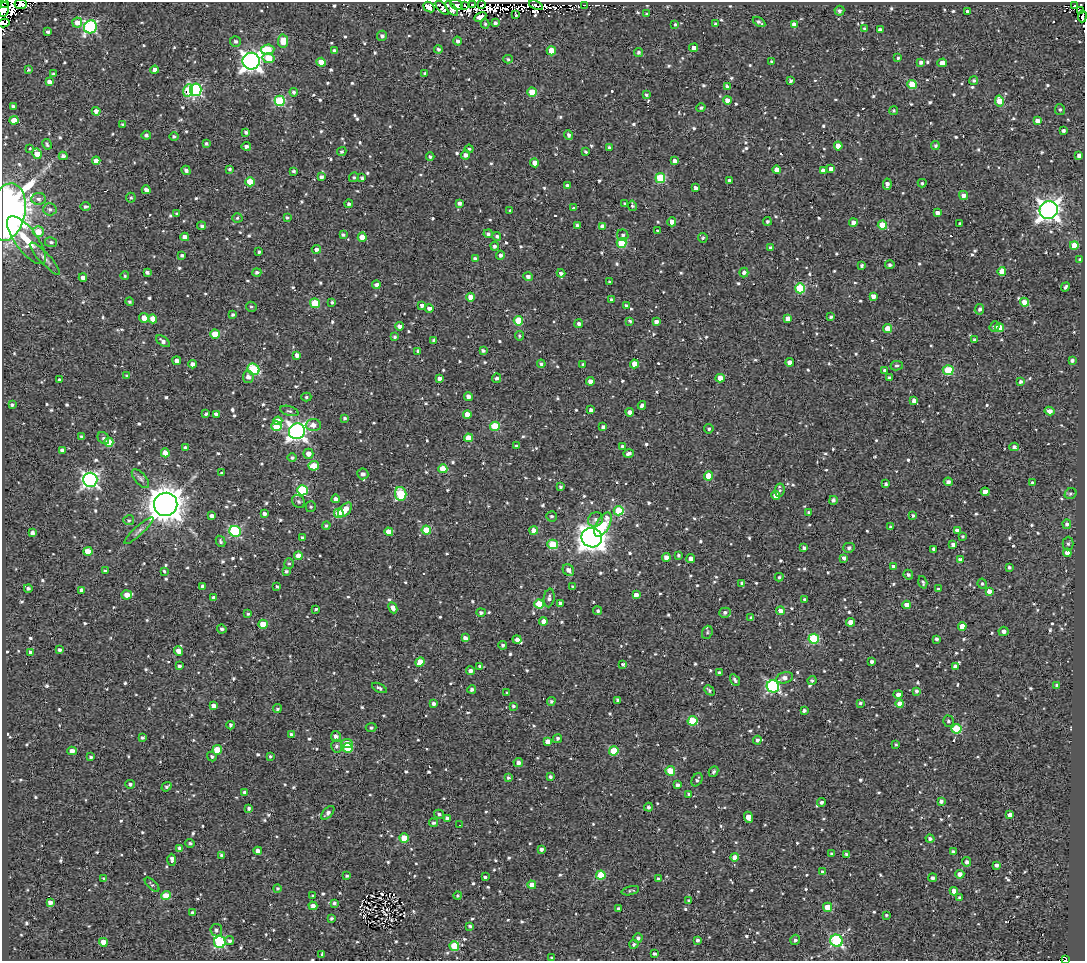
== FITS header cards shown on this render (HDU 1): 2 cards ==
NAXIS1  =                 1083
NAXIS2  =                  959

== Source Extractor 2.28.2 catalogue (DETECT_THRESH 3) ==
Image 1083 x 959 px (HDU 1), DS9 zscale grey, 1 PNG px = 1 image px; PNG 1087 x 963 px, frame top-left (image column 1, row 959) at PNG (2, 2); each listed source drawn as its Kron ellipse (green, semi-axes under 4 px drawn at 4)
Background 1.73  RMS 4.8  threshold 14.5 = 3 sigma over >= 5 px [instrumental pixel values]
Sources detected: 1016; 11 with non-positive FLUX_AUTO (blend fragments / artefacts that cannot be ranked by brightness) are neither listed nor drawn; of the other 1005, the 500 brightest by FLUX_AUTO listed and drawn (505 fainter detections omitted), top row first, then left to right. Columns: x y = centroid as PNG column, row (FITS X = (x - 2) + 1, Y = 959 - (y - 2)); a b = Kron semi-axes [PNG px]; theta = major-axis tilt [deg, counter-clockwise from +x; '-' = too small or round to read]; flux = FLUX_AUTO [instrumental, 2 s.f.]
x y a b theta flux
5 2 3 2 - 2500
21 4 6 5 - 33000
473 4 3 2 - 810
456 5 7 4 -25 7700
464 5 3 2 - 890
482 5 4 3 - 2400
536 5 7 3 -23 4100
584 5 3 2 - 670
1074 6 4 3 - 1500
429 7 6 5 - 5900
442 8 8 3 -49 1100
4 9 7 5 78 14000
452 9 9 4 -51 760
839 11 5 5 - 870
1080 11 4 3 - 570
968 12 4 3 - 1100
647 14 3 3 - 640
516 15 4 3 - 1100
1082 16 6 3 87 890
480 17 6 4 29 2600
77 22 5 5 - 2900
759 22 7 4 -32 820
4 23 6 4 13 26000
495 23 4 3 - 880
485 24 5 4 - 520
675 24 4 3 - 520
716 24 4 3 - 790
794 24 4 4 - 2600
90 27 7 6 - 52000
864 29 3 3 - 530
880 30 4 4 - 1600
48 31 3 3 - 660
382 36 5 5 - 1200
235 41 5 5 - 910
283 41 6 5 - 6200
457 41 4 4 - 950
694 48 4 4 - 2000
438 49 4 4 - 770
268 50 7 5 7 13000
334 50 3 3 - 540
551 51 4 4 - 7900
639 52 4 4 - 800
269 58 6 5 - 8300
898 58 3 3 - 560
508 59 4 4 - 530
251 61 8 8 - 180000
321 62 4 4 - 4900
772 62 4 3 - 790
921 62 4 4 - 1100
942 63 5 4 - 3200
28 70 3 3 - 520
154 70 4 4 - 1900
425 73 4 3 - 590
54 74 3 3 - 610
974 80 4 4 - 710
790 81 3 3 - 740
49 82 4 4 - 1600
912 84 4 4 - 9500
727 87 4 3 - 880
196 90 6 5 - 47000
188 91 6 4 81 21000
294 92 4 4 - 830
532 92 4 4 - 9200
646 94 3 3 - 550
727 100 4 4 - 2200
280 101 5 5 - 23000
999 101 5 4 - 6300
13 106 4 3 - 690
701 108 4 3 - 640
1060 109 5 5 - 600
96 111 4 4 - 1600
893 111 4 4 - 530
14 120 4 4 - 4700
1037 121 4 4 - 1500
123 124 4 3 - 560
1063 130 4 3 - 970
246 132 4 4 - 870
146 135 4 4 - 770
569 135 5 4 - 1100
174 137 5 4 - 720
47 144 5 3 - 510
206 144 4 3 - 610
246 146 4 4 - 1000
838 146 4 4 - 4000
935 146 4 4 - 700
609 147 3 3 - 690
30 148 3 2 - 1000
469 149 4 3 - 560
342 151 5 4 - 610
586 152 4 3 - 590
37 154 5 4 - 4200
465 155 5 4 - 1300
1079 155 4 4 - 1700
63 156 4 4 - 970
430 157 4 4 - 760
96 161 4 4 - 2600
675 161 4 4 - 1900
534 163 4 4 - 2800
230 169 3 3 - 710
831 169 4 4 - 2100
186 170 5 4 - 960
777 170 4 4 - 2500
294 171 3 3 - 630
823 171 4 4 - 2000
321 177 4 3 - 940
354 177 5 4 - 530
362 178 4 3 - 660
660 178 5 5 - 18000
729 181 4 3 - 1100
250 182 4 4 - 9800
922 183 4 4 - 520
887 184 6 4 83 1500
567 185 4 3 - 680
696 188 4 3 - 1400
146 190 4 4 - 1500
963 195 4 4 - 1600
131 198 5 5 - 630
39 199 7 6 - 940
459 203 4 4 - 1000
349 204 4 4 - 730
625 204 3 3 - 740
85 206 5 4 - 670
632 206 5 4 - 640
573 208 3 3 - 590
50 209 7 6 - 810
1049 210 9 8 - 220000
510 211 3 3 - 2700
7 212 29 18 78 290000
937 213 4 4 - 1700
177 214 3 3 - 530
287 217 4 3 - 580
237 218 5 4 - 620
767 221 4 4 - 710
672 222 4 4 - 2300
853 223 4 4 - 1900
960 223 3 3 - 570
578 225 3 3 - 980
882 225 4 4 - 8200
202 226 4 4 - 780
602 226 4 4 - 2100
657 230 3 3 - 1400
38 232 5 5 - 4900
488 234 5 4 - 830
343 235 4 3 - 700
623 235 6 5 - 820
497 236 4 4 - 850
185 237 4 4 - 2500
362 237 4 4 - 3800
703 238 5 4 - 600
26 240 29 11 -53 8000
51 242 6 5 - 660
621 243 5 4 - 16000
1074 245 4 4 - 5600
495 246 4 4 - 1000
770 248 4 3 - 890
316 249 4 4 - 1500
259 252 4 3 - 680
182 255 4 3 - 720
500 255 4 4 - 1100
45 259 21 5 -47 1900
475 259 4 4 - 1200
1080 260 4 3 - 620
890 265 5 4 - 900
862 266 4 3 - 790
1002 271 4 4 - 5200
147 272 4 3 - 930
257 272 4 4 - 890
561 273 4 3 - 1100
744 273 5 4 - 1300
125 276 4 4 - 520
83 277 4 3 - 1400
528 277 4 4 - 1100
609 282 3 3 - 560
376 285 4 4 - 1300
1065 287 5 3 - 660
800 288 5 5 - 21000
873 296 4 4 - 1900
470 297 4 4 - 4100
611 300 3 3 - 670
130 302 4 4 - 620
332 302 3 3 - 520
1024 302 4 4 - 2600
315 303 5 5 - 13000
422 305 4 3 - 1100
626 306 3 3 - 610
251 307 5 5 - 550
429 308 4 4 - 1300
979 309 5 4 - 1100
233 315 4 4 - 640
831 317 3 3 - 640
144 318 5 4 - 3300
788 318 4 4 - 2200
153 319 4 4 - 3100
518 321 5 4 - 9300
630 321 3 3 - 710
656 322 4 4 - 1400
579 324 4 4 - 1200
400 326 4 4 - 1800
995 327 5 4 - 930
999 327 5 4 - 4300
888 329 4 4 - 5200
215 334 5 4 - 8300
519 336 4 4 - 540
395 337 4 4 - 670
974 339 3 3 - 660
434 340 4 3 - 690
163 341 8 4 -36 1200
418 351 4 3 - 810
483 351 4 3 - 810
297 355 4 4 - 1900
1072 360 4 3 - 880
177 361 4 4 - 2200
790 362 4 4 - 2400
193 364 4 4 - 1800
541 364 4 4 - 590
583 364 3 3 - 560
634 364 4 4 - 3900
897 366 6 4 10 660
254 369 6 5 - 22000
884 370 4 4 - 550
948 370 5 5 - 16000
127 376 4 3 - 580
248 377 6 5 - 1800
439 378 4 4 - 1300
497 378 5 4 - 890
720 378 4 4 - 5400
889 378 4 3 - 1500
59 380 3 3 - 650
590 381 4 4 - 2000
1020 382 4 4 - 750
468 396 4 4 - 1400
306 397 5 4 - 520
914 401 4 4 - 1400
12 405 3 3 - 770
642 405 4 3 - 1300
591 410 4 3 - 1100
289 411 9 4 -17 720
1050 411 5 4 - 2100
630 412 4 4 - 2100
206 414 4 3 - 660
216 414 4 3 - 940
467 414 4 4 - 3400
345 418 4 4 - 600
278 421 4 4 - 4100
313 425 7 6 - 2300
276 426 5 5 - 9100
495 426 5 4 - 14000
603 427 4 4 - 1100
709 429 4 4 - 690
297 431 8 8 - 150000
82 437 4 4 - 1100
103 438 7 5 -49 710
468 438 4 4 - 6800
109 442 4 4 - 9000
516 446 3 3 - 750
623 447 4 4 - 1000
1014 447 4 4 - 960
185 448 4 3 - 1000
62 450 4 3 - 1200
165 453 4 4 - 3800
629 453 5 3 - 1100
308 454 5 5 - 2600
292 458 5 4 - 740
314 466 5 4 - 6500
443 469 4 4 - 9300
222 473 3 3 - 590
363 474 5 5 - 1600
708 476 4 4 - 7300
140 479 11 5 -49 910
90 480 7 7 - 98000
948 482 4 4 - 1300
1032 483 3 3 - 550
885 484 3 3 - 720
560 487 4 3 - 660
302 490 5 5 - 28000
780 490 7 5 82 810
985 492 4 4 - 2400
401 494 7 5 -81 18000
1071 494 6 5 - 700
776 495 4 4 - 4400
336 499 4 4 - 1200
833 500 4 4 - 960
298 502 7 5 -46 850
166 504 12 11 - 660000
311 507 5 5 - 570
345 510 9 5 47 4200
619 511 5 4 - 12000
339 513 5 5 - 15000
809 513 4 3 - 1100
264 514 4 3 - 1000
212 516 4 3 - 1400
551 516 5 5 - 700
913 516 4 3 - 780
129 520 5 5 - 540
595 520 8 7 - 1300
1067 524 4 4 - 960
603 525 13 6 61 9800
326 526 4 4 - 530
891 527 3 3 - 660
426 530 4 4 - 9300
139 531 19 4 42 1300
235 531 5 5 - 35000
534 531 4 4 - 3600
957 531 4 3 - 2100
389 532 4 4 - 4300
32 533 4 4 - 1300
302 537 3 3 - 580
962 537 4 4 - 530
592 538 10 10 - 360000
220 541 6 4 -62 610
552 544 5 4 - 15000
953 544 4 3 - 1300
1068 544 7 5 89 740
804 548 3 3 - 700
849 548 6 5 - 1000
934 549 4 3 - 830
88 551 4 4 - 8000
1067 553 4 4 - 2300
679 555 4 3 - 700
298 556 4 4 - 4600
666 558 4 4 - 2600
844 558 4 4 - 1200
691 559 4 4 - 1600
960 560 4 3 - 1400
289 564 5 5 - 520
893 566 4 3 - 1100
1009 567 3 3 - 650
568 570 6 5 - 1800
105 571 3 3 - 610
164 571 4 3 - 520
286 571 4 3 - 670
908 575 5 4 - 900
779 577 4 3 - 630
923 582 6 4 -73 680
742 583 4 4 - 770
982 584 5 4 - 600
202 586 4 3 - 970
277 587 3 3 - 520
573 587 4 3 - 690
28 588 4 4 - 970
938 589 3 3 - 570
82 590 4 4 - 1700
989 591 4 4 - 1800
127 595 5 4 - 3300
636 595 4 4 - 2000
214 598 4 3 - 1100
549 598 9 5 81 1200
805 600 4 4 - 970
560 603 4 3 - 1100
539 604 5 4 - 13000
907 605 4 4 - 2400
393 608 5 4 - 1800
316 609 3 3 - 590
598 611 4 4 - 750
780 611 4 4 - 2700
481 612 4 4 - 870
725 613 5 5 - 1000
248 614 3 3 - 580
751 618 4 4 - 540
543 621 4 4 - 2100
851 622 4 4 - 3500
263 624 4 4 - 6400
962 626 4 4 - 3900
222 629 4 4 - 750
1003 631 5 4 - 1400
707 632 7 5 69 630
465 638 4 4 - 1600
814 639 5 5 - 25000
936 639 3 3 - 740
517 640 4 4 - 1400
503 645 4 4 - 710
60 650 4 3 - 950
178 651 5 4 - 2600
30 652 4 3 - 910
872 661 3 3 - 990
420 662 5 4 - 3800
623 664 3 3 - 780
179 666 3 3 - 760
480 666 4 3 - 540
955 666 4 4 - 1700
471 671 4 4 - 1600
719 672 3 3 - 520
785 678 8 5 13 1600
735 680 6 3 -59 950
812 680 4 4 - 550
1057 685 4 3 - 640
773 686 6 6 - 53000
379 688 8 4 -27 880
472 689 4 4 - 960
709 690 6 4 -45 730
916 691 4 4 - 850
507 693 3 3 - 520
898 694 5 4 - 1700
618 700 4 3 - 880
551 701 4 4 - 740
860 703 3 3 - 620
900 703 4 4 - 2300
434 704 3 3 - 920
213 706 4 4 - 2600
513 706 4 4 - 600
277 709 4 4 - 670
804 711 3 3 - 970
693 721 5 4 - 14000
948 721 6 5 - 610
231 725 4 3 - 770
371 728 5 4 - 580
956 729 5 5 - 19000
291 734 3 3 - 730
336 736 5 5 - 1300
143 738 4 4 - 740
557 738 5 4 - 720
757 740 4 4 - 890
548 741 4 4 - 3200
347 743 5 4 - 3200
896 744 3 3 - 590
337 746 6 5 - 1000
348 748 5 5 - 12000
217 750 4 4 - 8500
72 751 5 4 - 1900
614 751 4 4 - 11000
212 756 5 4 - 670
270 756 3 3 - 510
91 757 3 3 - 560
518 762 5 4 - 1300
670 771 5 4 - 9700
713 771 5 4 - 790
508 777 3 3 - 710
550 777 4 4 - 670
697 780 7 5 60 740
130 784 5 4 - 830
678 785 3 3 - 1300
166 787 5 4 - 730
245 793 4 4 - 1600
689 794 3 3 - 660
941 801 4 3 - 1200
821 802 4 4 - 820
648 807 4 4 - 790
249 808 3 3 - 690
328 813 8 4 48 1200
439 814 5 4 - 710
1010 815 4 4 - 2500
748 817 5 4 - 3900
447 818 4 4 - 950
433 823 4 4 - 870
459 825 3 2 - 1500
404 838 4 4 - 7700
930 839 4 4 - 1000
190 843 5 4 - 710
180 848 4 3 - 990
541 849 4 3 - 1000
258 851 4 4 - 2100
953 852 3 3 - 860
832 854 3 3 - 910
846 854 3 3 - 690
222 855 4 3 - 1200
735 857 4 4 - 4600
172 860 6 3 90 1800
966 862 5 4 - 1100
996 865 4 3 - 1000
822 872 4 4 - 620
960 874 4 4 - 1800
601 875 5 4 - 12000
347 876 3 3 - 640
485 877 3 3 - 3600
104 878 3 3 - 550
933 878 4 4 - 1100
658 879 4 4 - 730
152 885 9 4 -42 610
532 885 4 4 - 4700
277 888 4 4 - 550
630 891 9 3 15 550
954 891 4 4 - 2900
166 896 5 4 - 7000
313 896 4 3 - 560
458 896 4 4 - 520
960 898 4 3 - 890
689 900 4 4 - 660
50 902 4 4 - 1700
334 903 3 3 - 840
313 906 4 4 - 1800
828 907 4 4 - 6200
619 908 3 3 - 880
192 913 4 3 - 1200
886 915 3 3 - 520
332 918 3 3 - 630
470 926 4 3 - 620
216 930 6 6 - 990
638 938 5 4 - 880
698 940 3 3 - 900
795 940 5 4 - 860
229 941 4 4 - 850
836 941 6 6 - 46000
103 942 4 4 - 5300
220 942 6 6 - 32000
634 944 5 4 - 700
454 946 5 5 - 14000
322 954 4 3 - 560
654 954 3 3 - 830
552 958 4 3 - 730
1066 960 3 2 - 1700
At the frame edge (FLAGS 8, measured only in part): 6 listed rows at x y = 5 2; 21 4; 4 9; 4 23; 7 212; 1066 960
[505 fainter detections neither listed nor drawn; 11 non-positive-flux detections neither listed nor drawn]